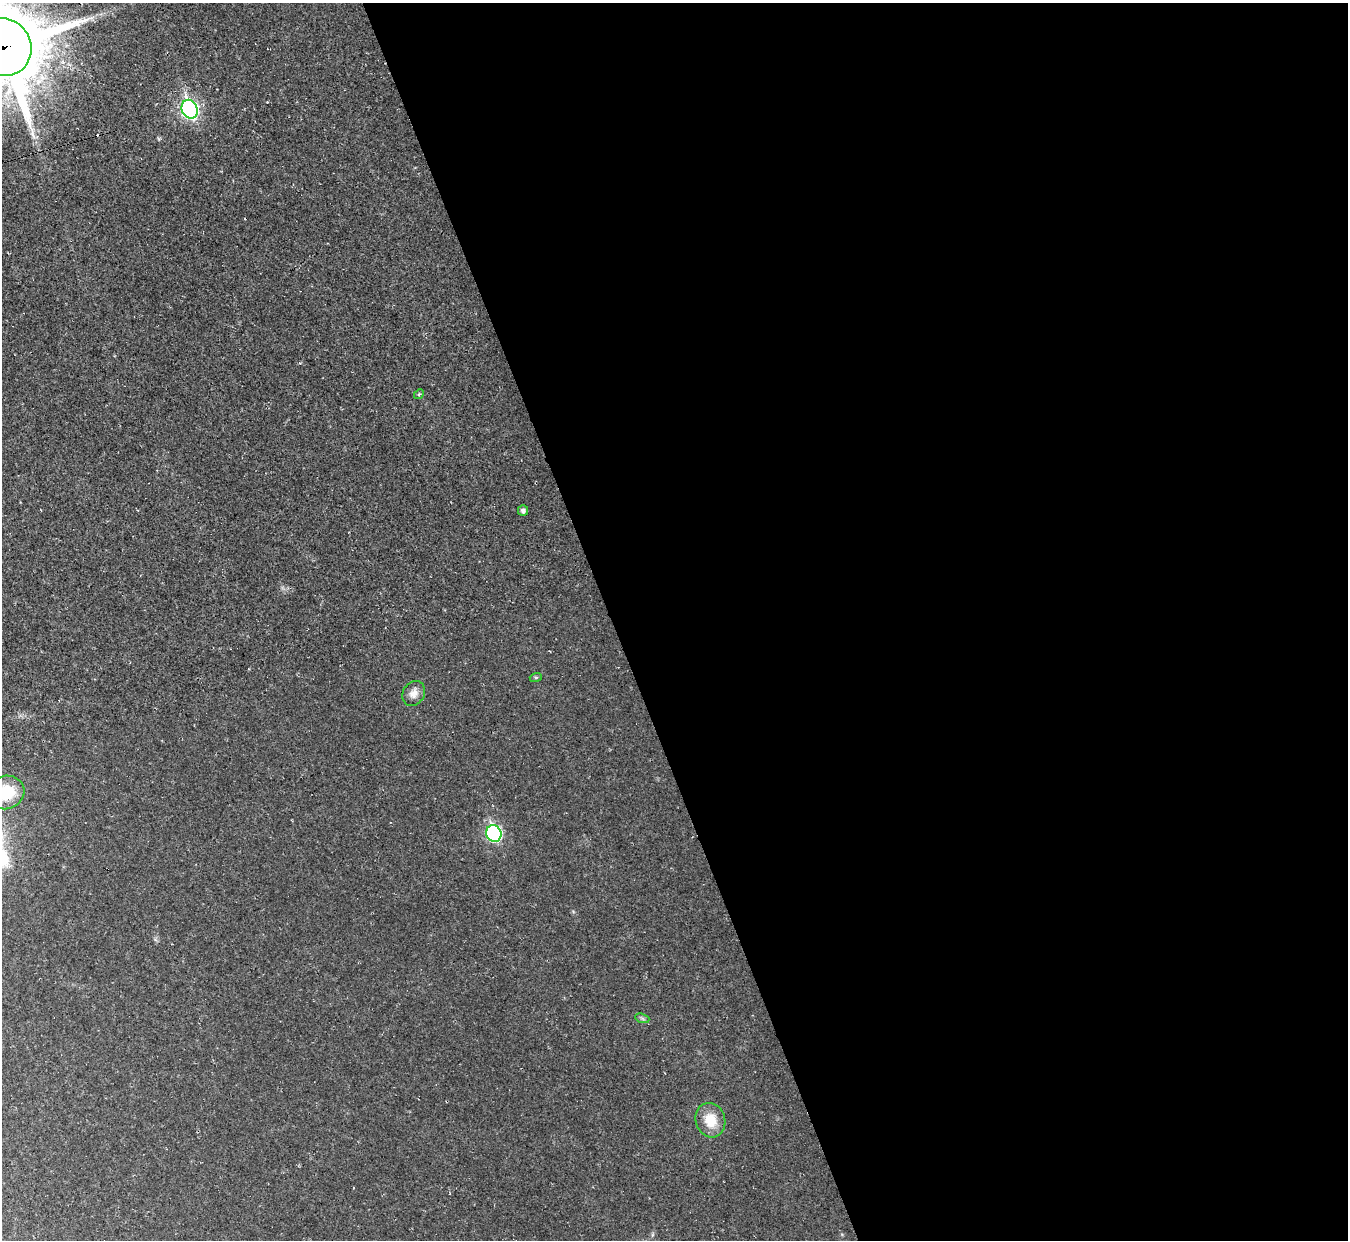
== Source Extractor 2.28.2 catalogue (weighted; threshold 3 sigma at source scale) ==
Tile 8 of 4 x 4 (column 4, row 2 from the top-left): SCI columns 4039-5384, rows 2620-3857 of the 5384 x 5367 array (HDU 1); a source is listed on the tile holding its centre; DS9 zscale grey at full resolution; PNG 1350 x 1242 px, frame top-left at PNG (2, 3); each listed source drawn as its Kron ellipse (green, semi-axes under 4 px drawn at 4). Shown black and unused: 55% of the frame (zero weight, under 2 of 3 exposures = <1% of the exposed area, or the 3 px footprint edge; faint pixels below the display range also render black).
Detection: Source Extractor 2.28.2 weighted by HDU 2 'WHT'; one run over the whole footprint, this tile lists its part. Background 0.0236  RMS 0.0063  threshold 0.0283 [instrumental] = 3 sigma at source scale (4.5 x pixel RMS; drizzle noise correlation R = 1.50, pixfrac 1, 0.05/0.05 arcsec/px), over >= 5 px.
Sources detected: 12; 2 cosmic-ray / hot-pixel residue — neither listed nor drawn; the other 10 listed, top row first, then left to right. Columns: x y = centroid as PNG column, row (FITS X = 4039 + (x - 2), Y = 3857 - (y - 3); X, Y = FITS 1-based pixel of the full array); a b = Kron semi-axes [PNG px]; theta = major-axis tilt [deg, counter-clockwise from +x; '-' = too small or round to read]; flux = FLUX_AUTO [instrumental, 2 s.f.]
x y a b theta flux
3 47 29 27 -61 7100
190 109 9 8 - 190
419 394 5 4 - 0.81
523 510 5 5 - 2.2
536 677 6 4 18 0.79
414 693 13 10 57 5.1
6 792 18 16 21 24
494 833 8 7 - 110
642 1018 7 4 -19 1.3
710 1120 17 14 -72 14
Overlapping masked pixels (flux is a lower limit): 1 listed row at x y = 3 47
Isophote crosses this tile's border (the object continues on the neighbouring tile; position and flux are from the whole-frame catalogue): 2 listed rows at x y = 3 47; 6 792